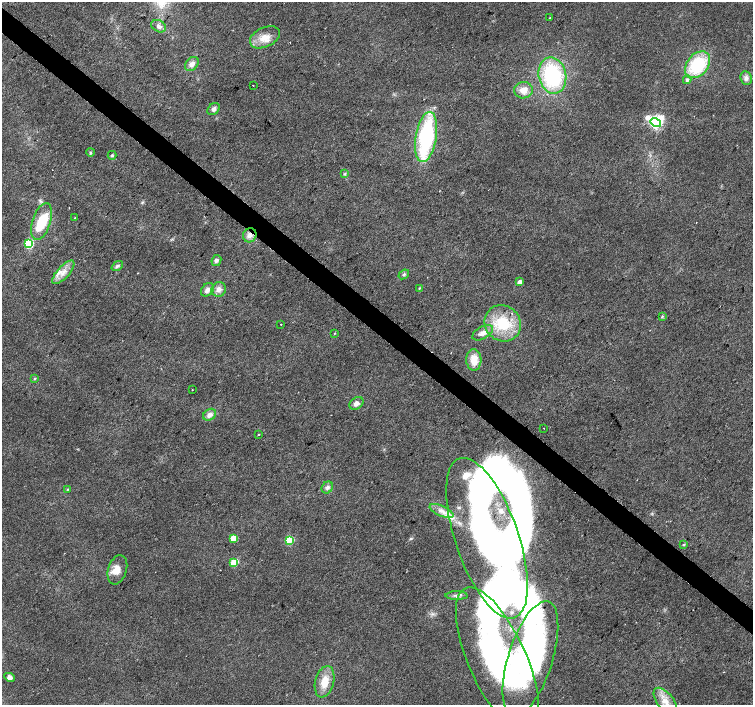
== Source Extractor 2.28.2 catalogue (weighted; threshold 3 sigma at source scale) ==
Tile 11 of 4 x 4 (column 3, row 3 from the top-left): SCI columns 3008-4508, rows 1643-3047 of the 6009 x 6027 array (HDU 1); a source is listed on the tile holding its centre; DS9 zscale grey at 2 x 2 block average (1 PNG px = mean of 2 x 2 image px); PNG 755 x 707 px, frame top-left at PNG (2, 2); each listed source drawn as its Kron ellipse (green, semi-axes under 4 px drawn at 4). Shown black and unused: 4% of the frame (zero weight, under 2 of 3 exposures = <1% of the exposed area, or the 3 px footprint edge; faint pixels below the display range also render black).
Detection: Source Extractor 2.28.2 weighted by HDU 2 'WHT'; one run over the whole footprint, this tile lists its part. Background 0.0153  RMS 0.0065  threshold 0.0292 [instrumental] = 3 sigma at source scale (4.5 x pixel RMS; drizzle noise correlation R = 1.50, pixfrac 1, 0.0396/0.0396 arcsec/px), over >= 5 px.
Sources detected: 68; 7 inside a brighter object's white glare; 2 cosmic-ray / hot-pixel residue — neither listed nor drawn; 4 inside a brighter listed object's ellipse — not listed separately; the other 55 listed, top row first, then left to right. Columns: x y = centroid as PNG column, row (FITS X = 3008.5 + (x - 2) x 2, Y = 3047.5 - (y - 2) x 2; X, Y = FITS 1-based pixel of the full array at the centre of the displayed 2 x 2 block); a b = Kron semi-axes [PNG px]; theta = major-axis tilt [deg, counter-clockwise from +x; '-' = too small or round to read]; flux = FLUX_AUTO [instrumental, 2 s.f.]
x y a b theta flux
550 18 3 2 - 1.4
159 26 8 5 -27 5.9
265 37 16 9 25 20
192 64 8 6 47 9
698 65 15 10 50 88
552 75 18 13 -78 140
746 78 7 6 - 6.5
687 80 4 4 - 4.2
253 86 2 2 - 1.4
523 90 9 8 - 15
214 109 7 5 46 6.1
656 123 5 4 - 280
426 137 25 10 80 190
90 152 4 3 - 1.8
112 155 4 3 - 2.2
345 174 4 3 - 1.9
74 218 3 2 - 0.85
41 221 19 9 73 51
250 235 7 6 - 9
29 244 4 3 - 120
216 260 6 5 - 4.1
117 266 6 4 37 3.8
63 272 15 6 48 14
404 274 6 3 39 2.4
520 282 3 2 - 14
419 288 3 3 - 1.2
219 289 7 7 - 8.5
207 290 7 5 50 7.7
662 316 4 3 - 1.6
503 323 19 17 -45 64
281 324 2 2 - 0.9
334 333 2 2 - 1.5
483 333 11 6 28 11
474 360 11 7 -88 21
35 378 4 3 - 1.8
192 390 2 2 - 2.1
356 403 7 5 36 7.6
210 415 7 5 37 9
544 428 2 2 - 0.52
258 434 2 2 - 4.9
327 487 6 5 - 5.1
67 489 3 2 - 1.1
442 511 13 5 -25 11
233 538 3 3 - 51
487 538 84 31 -71 310
289 540 3 3 - 94
684 544 4 3 - 1.7
234 562 3 3 - 62
117 570 15 9 72 17
457 596 11 4 -1 5.9
530 659 60 22 72 260
497 660 78 29 -66 340
9 677 5 4 - 4.7
324 682 16 9 76 26
666 702 16 8 -53 22
Overlapping masked pixels (flux is a lower limit): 1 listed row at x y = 250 235
Isophote crosses this tile's border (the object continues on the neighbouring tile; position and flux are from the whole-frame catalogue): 2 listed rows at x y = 497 660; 666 702
Diffuse or blended objects may show on this block-average render without a row.